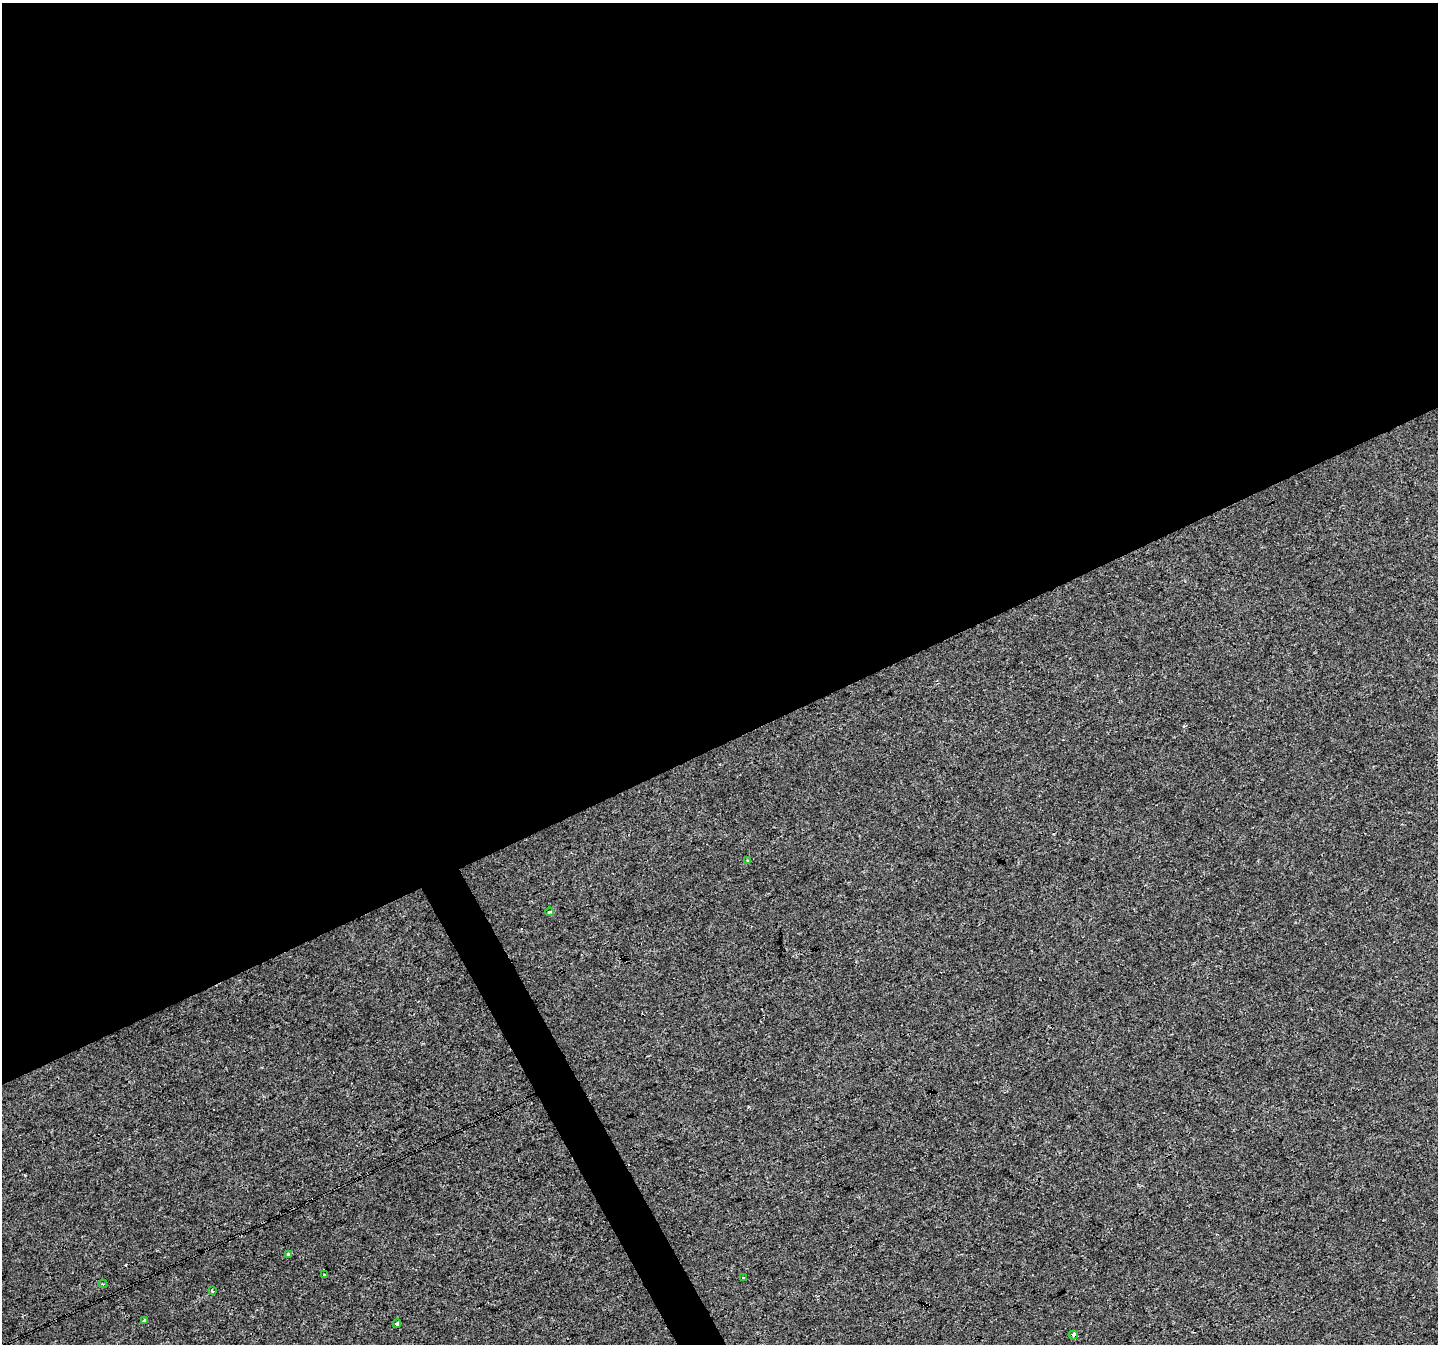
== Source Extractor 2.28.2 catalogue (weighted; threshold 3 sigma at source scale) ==
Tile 2 of 4 x 4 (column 2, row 1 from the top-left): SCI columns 1438-2873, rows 4129-5470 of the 5750 x 5629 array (HDU 1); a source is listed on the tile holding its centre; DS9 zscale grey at full resolution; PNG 1440 x 1346 px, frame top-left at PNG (2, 3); each listed source drawn as its Kron ellipse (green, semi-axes under 4 px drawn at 4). Shown black and unused: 57% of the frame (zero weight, under 3 of 4 exposures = <1% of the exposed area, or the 3 px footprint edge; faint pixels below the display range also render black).
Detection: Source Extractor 2.28.2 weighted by HDU 2 'WHT'; one run over the whole footprint, this tile lists its part. Background 0.00784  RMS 0.0018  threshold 0.00832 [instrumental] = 3 sigma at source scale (4.5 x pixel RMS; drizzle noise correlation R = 1.50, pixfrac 1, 0.0396/0.0396 arcsec/px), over >= 5 px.
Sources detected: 12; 2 cosmic-ray / hot-pixel residue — neither listed nor drawn; the other 10 listed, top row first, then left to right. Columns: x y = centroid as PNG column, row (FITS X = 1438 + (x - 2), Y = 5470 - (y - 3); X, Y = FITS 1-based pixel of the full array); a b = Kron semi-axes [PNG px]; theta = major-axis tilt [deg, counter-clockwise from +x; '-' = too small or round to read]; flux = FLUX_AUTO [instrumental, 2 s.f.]
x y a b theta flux
747 860 4 3 - 0.24
549 912 4 3 - 0.53
288 1254 3 3 - 0.38
324 1275 3 3 - 0.31
743 1278 3 2 - 0.24
103 1284 4 3 - 0.18
212 1291 3 3 - 0.28
145 1320 3 3 - 0.73
397 1324 4 3 - 1.7
1073 1335 4 3 - 2000
Overlapping masked pixels (flux is a lower limit): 1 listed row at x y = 1073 1335